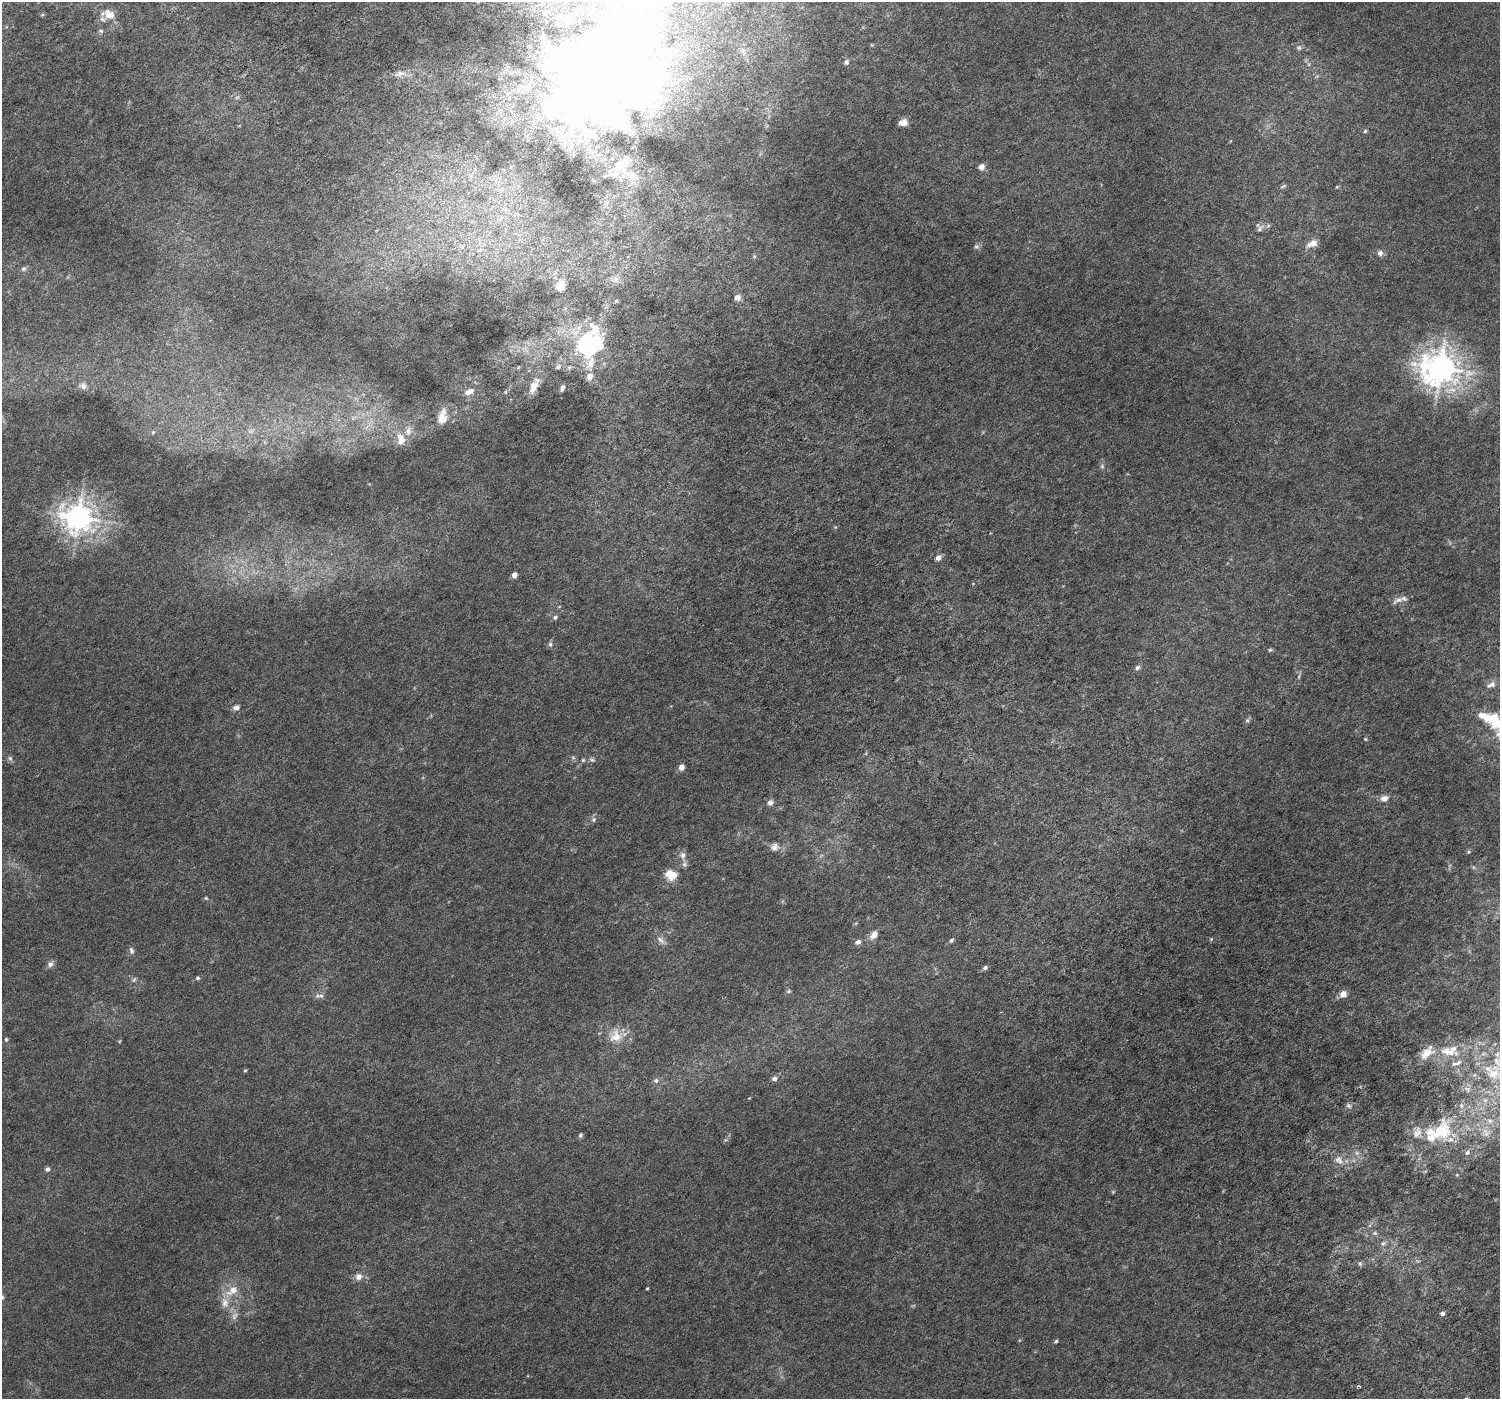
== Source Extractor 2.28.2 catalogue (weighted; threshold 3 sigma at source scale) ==
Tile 6 of 4 x 4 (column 2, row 2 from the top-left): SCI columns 1596-3093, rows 3018-4414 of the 6193 x 6098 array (HDU 1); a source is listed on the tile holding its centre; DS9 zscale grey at full resolution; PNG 1502 x 1401 px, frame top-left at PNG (2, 2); no overlay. Nothing masked; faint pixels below the display range render black.
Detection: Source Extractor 2.28.2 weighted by HDU 2 'WHT'; one run over the whole footprint, this tile lists its part. Background 0.00148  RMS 8.0e-04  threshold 0.00325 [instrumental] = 3 sigma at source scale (4.09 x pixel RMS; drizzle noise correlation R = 1.36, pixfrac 0.8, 0.0396/0.0396 arcsec/px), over >= 5 px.
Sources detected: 133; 7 too faint to see at this stretch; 4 inside a brighter object's white glare — not listed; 20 inside a brighter listed object's ellipse — not listed separately; the other 102 listed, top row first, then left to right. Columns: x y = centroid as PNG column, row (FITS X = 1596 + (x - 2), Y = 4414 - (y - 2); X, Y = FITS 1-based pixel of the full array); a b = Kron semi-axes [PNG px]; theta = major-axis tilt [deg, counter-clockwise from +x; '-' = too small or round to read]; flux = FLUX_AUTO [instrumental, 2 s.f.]
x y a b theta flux
109 14 18 12 -23 0.85
42 15 6 4 19 0.079
101 31 7 5 -2 0.13
1299 48 7 6 - 0.18
846 62 7 6 - 0.2
622 66 198 153 54 86
400 73 15 7 15 0.5
1317 76 6 4 19 0.11
902 122 10 7 9 0.56
1365 131 5 5 - 0.097
981 167 5 5 - 0.59
1283 186 10 4 26 0.14
1337 186 5 3 - 0.07
1259 227 13 10 -68 0.35
1312 243 15 8 26 0.59
976 246 7 6 - 0.17
1380 253 7 7 - 0.29
23 269 7 6 - 0.19
616 279 11 9 29 0.4
560 286 5 5 - 3
737 297 6 6 - 0.48
616 301 5 5 - 0.094
589 344 33 28 85 9.6
558 367 8 6 44 0.2
1441 368 11 11 - 120
83 386 9 8 - 0.38
533 387 20 9 64 0.89
562 388 7 5 72 0.2
469 392 14 7 29 0.54
442 417 18 10 79 1.1
251 431 7 5 45 0.16
153 432 5 4 - 0.081
401 439 18 11 -81 0.89
1102 466 7 6 - 0.15
78 517 10 9 - 86
938 558 7 6 - 0.36
514 575 5 4 - 0.48
1397 600 17 7 28 0.45
555 617 7 6 - 0.16
550 644 8 5 -81 0.16
1270 650 5 4 - 0.097
1137 667 7 6 - 0.18
1299 677 8 4 81 0.14
1491 685 14 7 23 0.35
236 707 8 6 11 0.29
1247 720 7 6 - 0.14
1492 720 42 18 -31 2.8
1365 739 5 4 - 0.075
10 758 8 6 -72 0.17
592 760 8 5 -15 0.17
681 767 5 5 - 0.54
1384 798 10 8 10 0.46
770 802 8 7 - 0.29
594 820 7 7 - 0.19
775 847 12 11 - 0.49
1469 852 6 5 - 0.1
683 855 10 8 -85 0.35
669 873 14 9 -90 0.78
206 898 5 4 - 0.084
874 935 10 7 57 0.57
661 940 14 7 -41 0.36
951 940 5 5 - 0.15
858 942 9 6 19 0.27
131 950 10 6 -73 0.21
50 964 9 8 - 0.28
985 967 6 5 - 0.16
198 978 5 5 - 0.12
789 991 6 5 - 0.11
1343 994 6 5 - 0.76
321 995 8 7 - 0.25
616 1036 20 17 70 1.3
6 1039 6 5 - 0.1
120 1041 6 3 70 0.067
1446 1051 24 12 -19 1.3
245 1070 5 4 - 0.081
1493 1074 23 17 43 1.9
774 1078 6 5 - 0.25
656 1080 7 7 - 0.2
1467 1089 10 9 - 0.37
1485 1100 7 7 - 0.24
1349 1106 8 6 -32 0.19
1490 1121 9 7 -14 0.32
1442 1131 34 24 63 3.7
1486 1132 14 10 -62 0.69
580 1135 6 5 - 0.14
725 1140 6 4 17 0.1
1467 1152 8 6 64 0.23
1357 1153 7 6 - 0.19
1339 1160 14 9 -53 0.5
47 1169 6 5 - 0.22
1457 1175 5 4 - 0.062
1113 1192 5 5 - 0.08
1374 1233 6 5 - 0.14
1383 1243 7 5 66 0.19
1360 1264 6 5 - 0.13
359 1277 9 8 - 0.45
647 1288 3 3 - 0.064
232 1291 22 11 34 1.2
2 1297 6 5 - 0.15
1442 1313 5 5 - 0.2
235 1316 13 7 53 0.37
1056 1341 5 4 - 0.12
Isophote crosses this tile's border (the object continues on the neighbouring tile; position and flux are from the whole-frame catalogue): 4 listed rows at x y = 622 66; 1492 720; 1493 1074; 2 1297